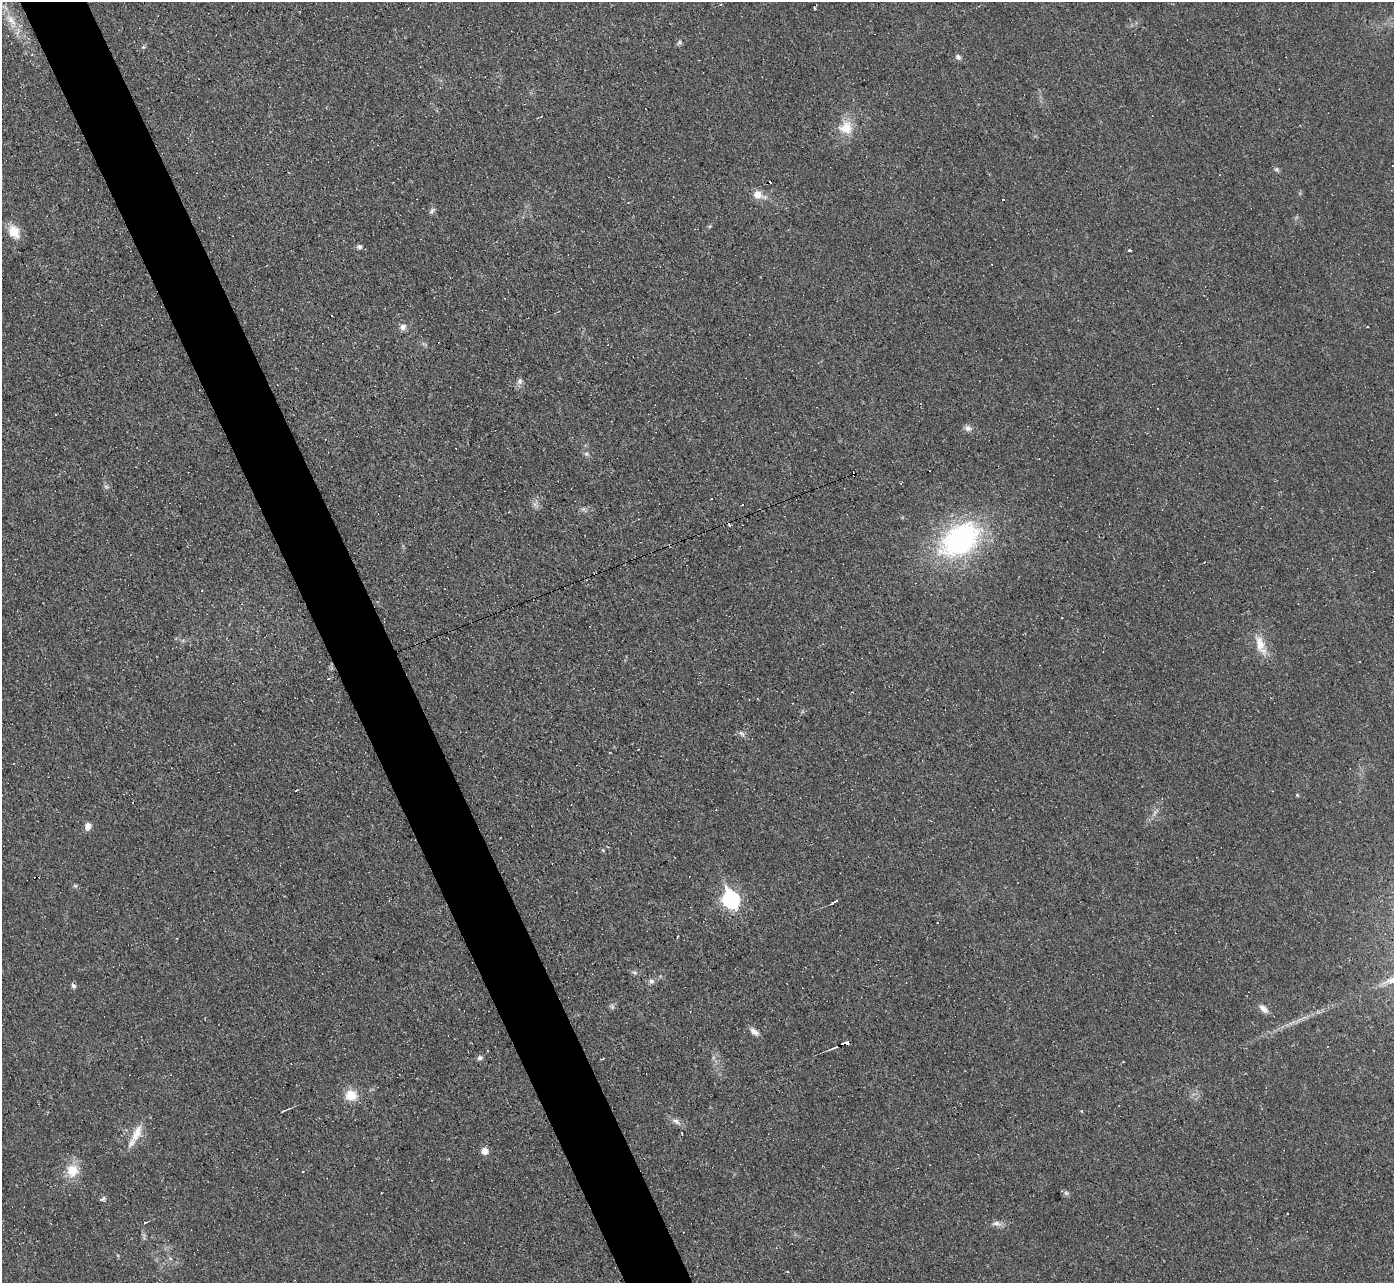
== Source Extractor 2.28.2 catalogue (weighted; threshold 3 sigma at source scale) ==
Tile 11 of 4 x 4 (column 3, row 3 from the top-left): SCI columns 2783-4174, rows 1431-2711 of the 5565 x 5552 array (HDU 1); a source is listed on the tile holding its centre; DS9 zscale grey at full resolution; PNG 1396 x 1285 px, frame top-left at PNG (2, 2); no overlay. Shown black and unused: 5% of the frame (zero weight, under 3 of 4 exposures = <1% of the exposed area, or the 3 px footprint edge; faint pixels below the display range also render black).
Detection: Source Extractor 2.28.2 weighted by HDU 2 'WHT'; one run over the whole footprint, this tile lists its part. Background 0.0568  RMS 0.005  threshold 0.0223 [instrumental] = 3 sigma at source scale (4.5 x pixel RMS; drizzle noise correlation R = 1.50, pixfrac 1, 0.05/0.05 arcsec/px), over >= 5 px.
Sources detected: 72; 18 cosmic-ray / hot-pixel residue — not listed; the other 54 listed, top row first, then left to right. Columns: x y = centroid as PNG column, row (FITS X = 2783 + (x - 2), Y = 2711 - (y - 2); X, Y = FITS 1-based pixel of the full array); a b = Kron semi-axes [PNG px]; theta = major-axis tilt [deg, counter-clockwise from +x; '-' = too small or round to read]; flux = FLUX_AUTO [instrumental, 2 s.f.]
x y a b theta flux
11 20 19 8 -48 6.1
680 42 7 5 0 1
958 57 6 5 - 1.7
846 127 18 17 - 10
1392 165 3 2 - 0.38
1277 169 7 6 - 1
758 195 16 10 -21 5.1
432 210 8 5 53 1.2
14 231 18 12 -56 7.4
359 247 5 5 - 1.6
1129 250 3 3 - 7
403 327 9 8 - 2.3
1367 327 3 2 - 0.42
520 381 9 7 81 1.7
1158 409 3 2 - 0.36
968 428 9 8 - 2
586 454 6 5 - 0.95
743 504 3 3 - 5
730 525 4 3 - 0.98
960 540 41 27 35 96
201 590 3 3 - 1.3
1260 645 29 11 -71 8.1
741 733 9 4 -36 1.3
1297 795 5 4 - 0.57
133 802 2 2 - 0.3
87 826 10 7 79 2.5
603 850 5 4 - 0.59
75 886 7 4 -19 0.74
731 899 8 7 - 120
836 901 4 3 - 0.75
832 904 4 3 - 0.55
635 973 8 5 -18 1.1
651 981 8 6 -12 1.6
73 985 8 5 -49 1.1
612 1007 7 5 79 1.1
1263 1009 14 7 -41 3
754 1032 13 6 -43 2.5
847 1043 5 3 - 3.3
834 1048 12 3 20 1.5
480 1058 8 6 20 1.3
351 1095 12 11 - 9
284 1110 11 3 22 1
1081 1111 3 3 - 1.2
676 1121 14 6 -31 2.4
137 1133 26 10 64 8.1
681 1133 3 2 - 0.62
484 1151 6 5 - 5.1
73 1171 18 16 -87 8.6
303 1171 3 2 - 0.38
1066 1193 8 6 -20 1.2
103 1199 8 4 37 0.97
145 1223 5 3 - 0.59
996 1223 11 5 -8 2.2
787 1271 3 3 - 1.7
Overlapping masked pixels (flux is a lower limit): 2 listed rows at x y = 847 1043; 834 1048